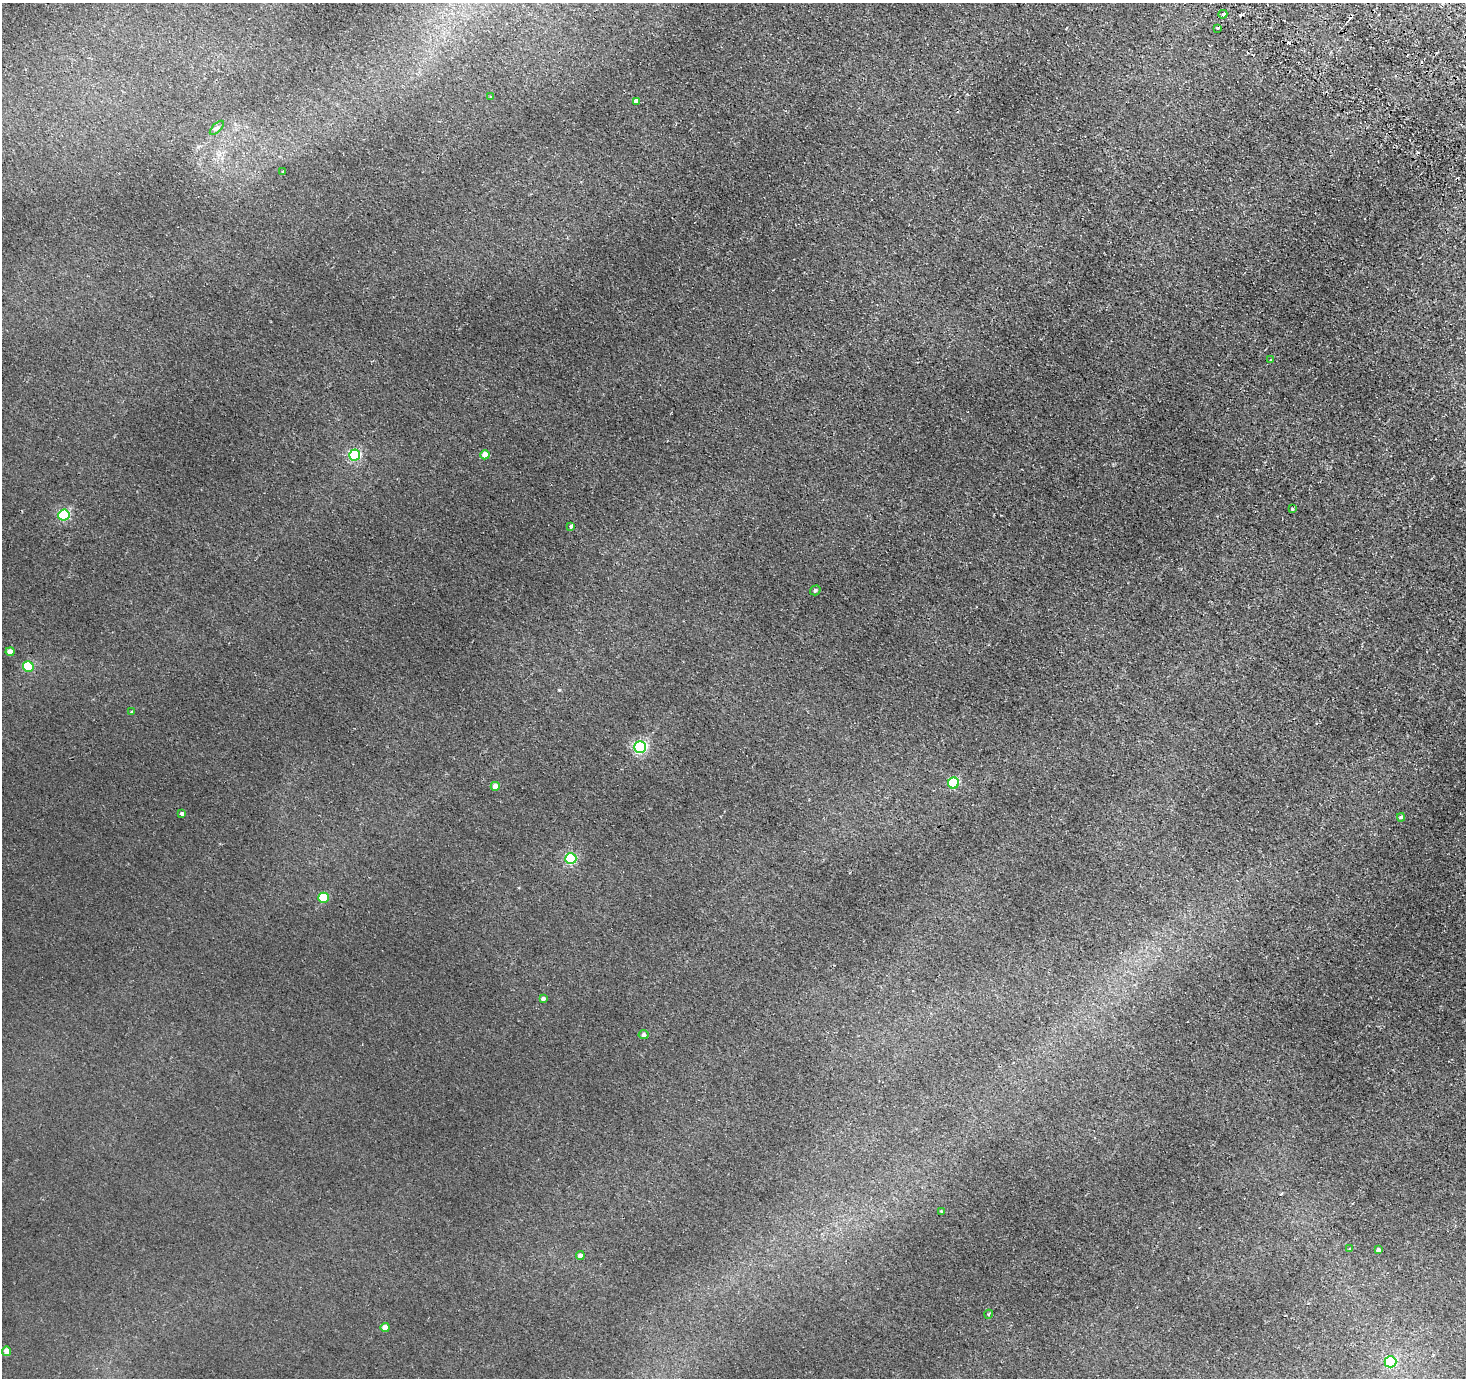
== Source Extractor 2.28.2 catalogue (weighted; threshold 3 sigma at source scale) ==
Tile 10 of 4 x 4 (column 2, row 3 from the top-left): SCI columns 1591-3054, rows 1754-3129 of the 6109 x 6117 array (HDU 1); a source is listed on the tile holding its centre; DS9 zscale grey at full resolution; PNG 1468 x 1380 px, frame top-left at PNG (2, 3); each listed source drawn as its Kron ellipse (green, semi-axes under 4 px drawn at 4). Shown black and unused: <1% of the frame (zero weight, under 2 of 3 exposures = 6% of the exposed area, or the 3 px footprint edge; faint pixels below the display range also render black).
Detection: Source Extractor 2.28.2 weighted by HDU 2 'WHT'; one run over the whole footprint, this tile lists its part. Background 0.00667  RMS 0.004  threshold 0.0181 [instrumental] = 3 sigma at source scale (4.5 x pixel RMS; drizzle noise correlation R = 1.50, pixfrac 1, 0.05/0.05 arcsec/px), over >= 5 px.
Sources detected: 39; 6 cosmic-ray / hot-pixel residue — neither listed nor drawn; the other 33 listed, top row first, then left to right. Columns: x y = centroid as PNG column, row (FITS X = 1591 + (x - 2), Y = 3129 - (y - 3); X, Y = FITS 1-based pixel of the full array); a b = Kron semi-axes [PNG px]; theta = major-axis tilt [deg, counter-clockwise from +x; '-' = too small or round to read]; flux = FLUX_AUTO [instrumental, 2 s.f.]
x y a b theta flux
1223 14 4 3 - 1.1
1218 29 3 3 - 1.3
491 97 3 3 - 0.72
636 101 4 4 - 2.2
217 128 9 3 45 0.73
283 172 4 2 - 0.28
1271 360 3 3 - 0.89
355 455 5 5 - 51
485 455 4 4 - 4.1
1292 509 3 3 - 0.43
64 515 5 5 - 40
571 526 4 3 - 1.5
815 590 5 4 - 0.86
10 652 4 4 - 3.3
28 667 5 5 - 23
132 712 4 3 - 0.37
640 747 6 5 - 75
954 783 5 5 - 24
495 786 4 4 - 2.8
182 813 4 3 - 0.97
1401 817 4 4 - 1.2
571 859 5 5 - 48
324 898 5 5 - 17
543 999 4 3 - 1.2
644 1035 5 4 - 1.3
941 1211 3 3 - 0.5
1350 1248 3 3 - 0.69
1378 1250 4 3 - 1
580 1256 4 4 - 1.8
989 1314 4 3 - 0.32
385 1327 4 4 - 4.7
7 1351 4 4 - 4.5
1390 1362 6 5 - 40